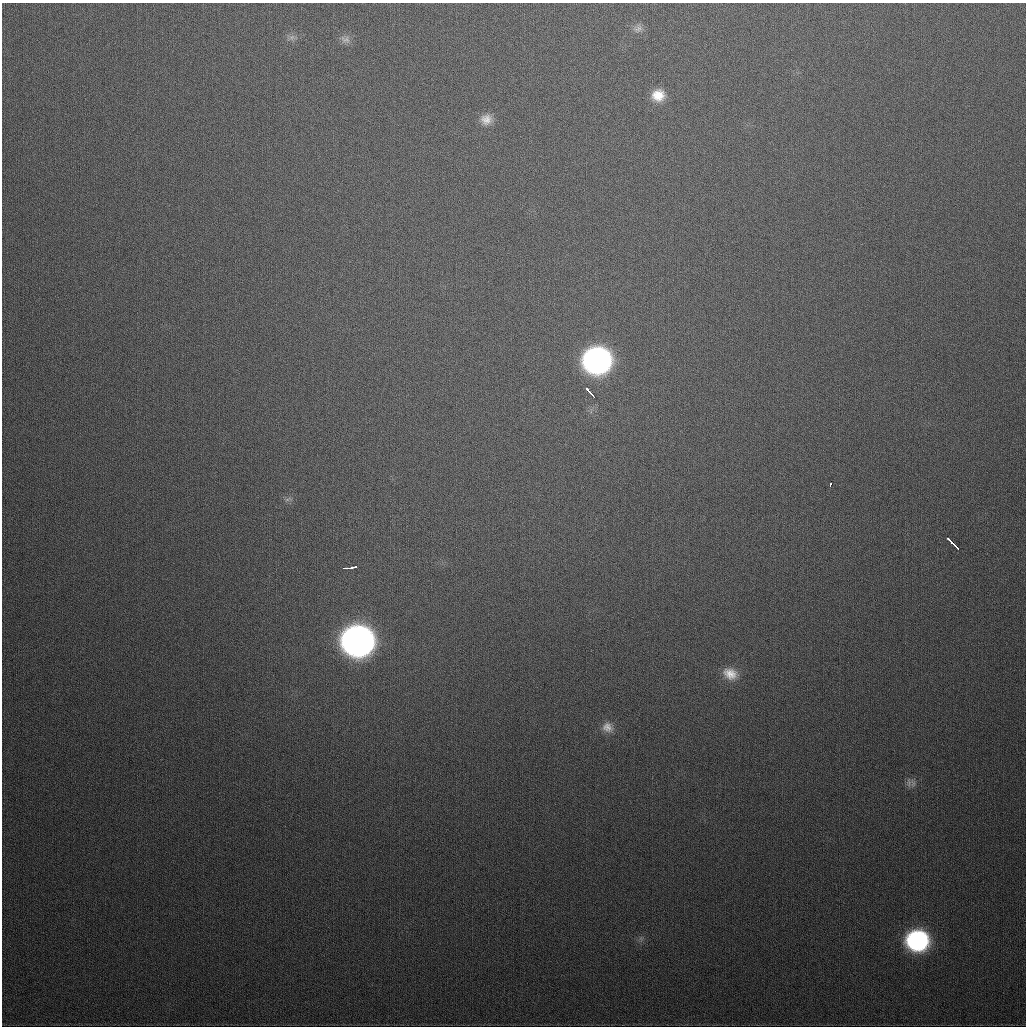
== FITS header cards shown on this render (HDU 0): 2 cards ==
NAXIS1  =                 1024
NAXIS2  =                 1024

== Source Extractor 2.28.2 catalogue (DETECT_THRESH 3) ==
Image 1024 x 1024 px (HDU 0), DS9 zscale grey, 1 PNG px = 1 image px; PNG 1028 x 1028 px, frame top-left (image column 1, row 1024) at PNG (2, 3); no overlay
Background 365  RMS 14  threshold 40.7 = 3 sigma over >= 5 px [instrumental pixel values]
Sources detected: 19; all 19 listed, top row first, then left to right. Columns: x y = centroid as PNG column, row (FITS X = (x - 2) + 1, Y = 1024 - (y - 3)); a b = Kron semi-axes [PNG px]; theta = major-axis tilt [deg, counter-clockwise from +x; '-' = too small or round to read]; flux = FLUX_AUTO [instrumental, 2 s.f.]
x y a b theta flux
638 28 14 10 43 5.8e+03
292 37 9 7 24 3.9e+03
345 39 15 9 -15 5.5e+03
658 95 15 14 - 1.8e+04
486 119 15 14 - 1.1e+04
597 360 18 16 2 4.9e+05
588 390 6 3 -51 4.1e+03
592 395 6 2 -49 3.7e+03
830 484 4 2 - 2.1e+03
287 499 9 5 27 2.4e+03
949 539 5 2 - 2.6e+03
952 542 3 3 - 4.7e+03
956 546 6 2 -44 4.2e+03
349 568 12 3 6 8.3e+03
358 641 18 17 - 1.1e+06
730 674 17 13 -24 1.4e+04
607 727 16 13 -33 9.9e+03
909 783 14 6 -87 4.3e+03
917 940 16 15 - 1.8e+05